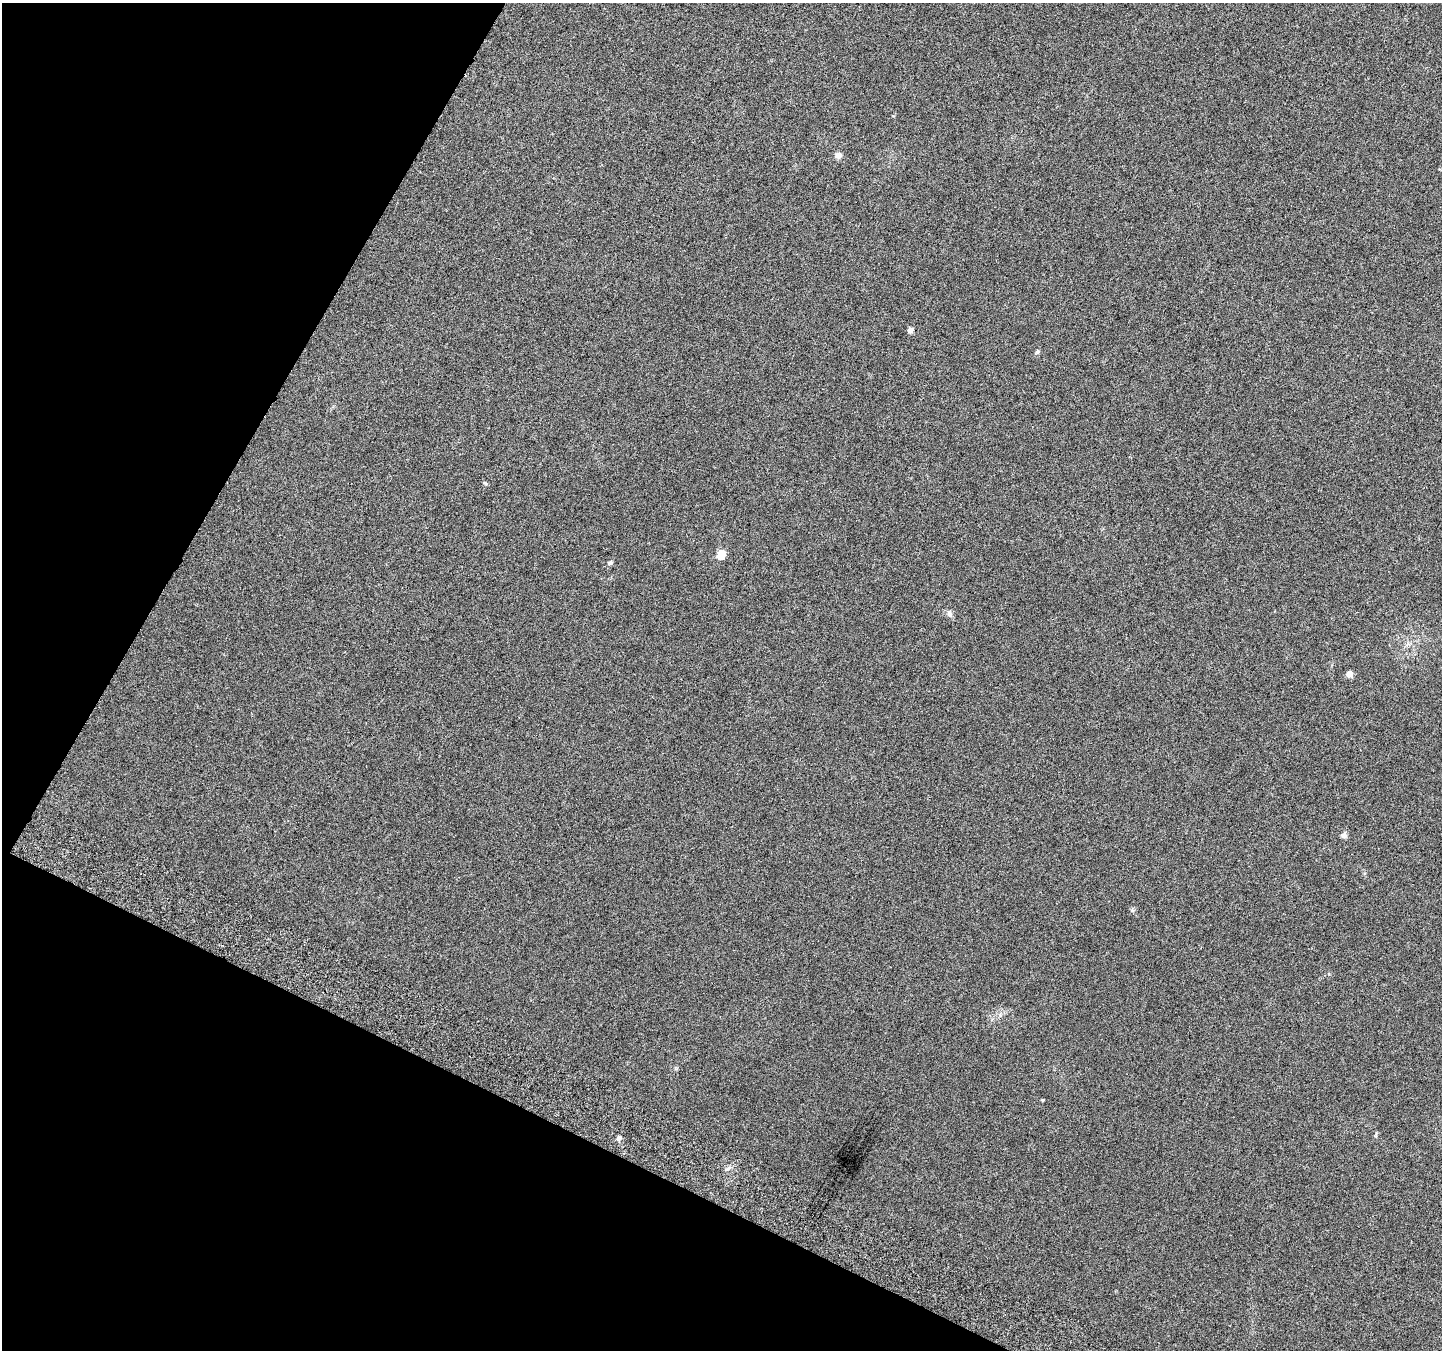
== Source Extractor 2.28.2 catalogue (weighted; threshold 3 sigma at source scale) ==
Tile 9 of 4 x 4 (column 1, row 3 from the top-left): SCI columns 30-1469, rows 1601-2948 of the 5825 x 5965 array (HDU 1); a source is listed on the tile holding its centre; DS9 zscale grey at full resolution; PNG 1444 x 1352 px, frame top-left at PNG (2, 3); no overlay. Shown black and unused: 24% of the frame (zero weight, under 3 of 6 exposures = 3% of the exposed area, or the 3 px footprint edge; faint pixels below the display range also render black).
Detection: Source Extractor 2.28.2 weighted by HDU 2 'WHT'; one run over the whole footprint, this tile lists its part. Background 0.00842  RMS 0.0029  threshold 0.0119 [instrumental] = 3 sigma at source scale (4.09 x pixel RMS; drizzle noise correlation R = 1.36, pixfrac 0.8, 0.0396/0.0396 arcsec/px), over >= 5 px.
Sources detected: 12; all 12 listed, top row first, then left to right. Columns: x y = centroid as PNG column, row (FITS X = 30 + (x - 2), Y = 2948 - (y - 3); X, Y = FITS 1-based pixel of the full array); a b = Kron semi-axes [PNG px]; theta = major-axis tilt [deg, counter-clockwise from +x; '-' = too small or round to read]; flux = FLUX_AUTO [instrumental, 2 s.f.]
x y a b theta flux
838 155 4 4 - 3.2
910 330 4 4 - 1.9
1037 352 6 6 - 0.48
485 483 6 4 -44 0.38
721 555 5 5 - 9.1
610 563 5 4 - 0.78
950 614 9 6 -79 0.99
1349 674 5 4 - 2.8
1343 835 7 7 - 0.89
1043 1100 3 3 - 0.27
1376 1135 8 3 77 0.35
619 1138 7 5 12 0.68